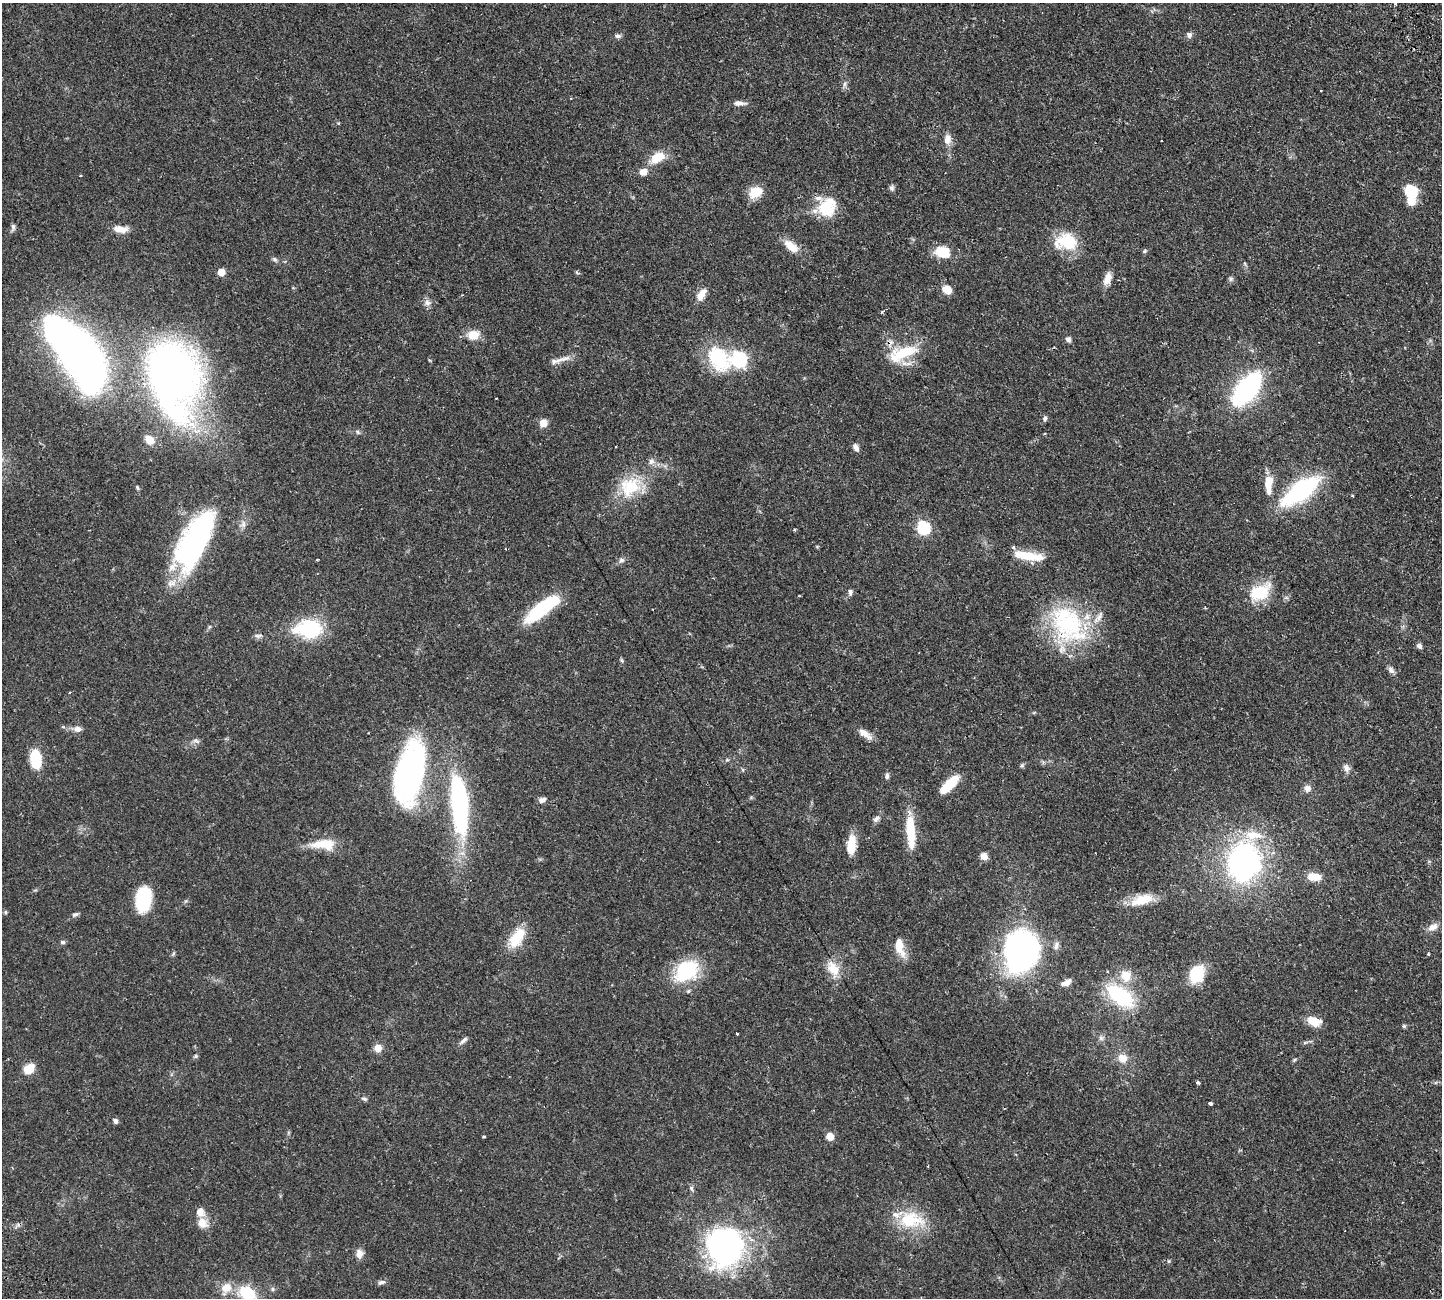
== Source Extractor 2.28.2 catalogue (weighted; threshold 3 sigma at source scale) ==
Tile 10 of 4 x 4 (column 2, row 3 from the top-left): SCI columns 1670-3109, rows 1639-2934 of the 6326 x 6317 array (HDU 1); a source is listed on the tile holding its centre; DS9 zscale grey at full resolution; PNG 1444 x 1300 px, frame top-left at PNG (2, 3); no overlay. Shown black and unused: <1% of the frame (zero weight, under 2 of 3 exposures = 12% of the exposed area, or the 3 px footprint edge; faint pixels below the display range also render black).
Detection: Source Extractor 2.28.2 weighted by HDU 2 'WHT'; one run over the whole footprint, this tile lists its part. Background 0.0542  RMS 0.0052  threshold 0.0233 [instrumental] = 3 sigma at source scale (4.5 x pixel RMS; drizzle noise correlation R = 1.50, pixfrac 1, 0.05/0.05 arcsec/px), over >= 5 px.
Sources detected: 151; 8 inside a brighter object's white glare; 3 cosmic-ray / hot-pixel residue — not listed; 10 inside a brighter listed object's ellipse — not listed separately; the other 130 listed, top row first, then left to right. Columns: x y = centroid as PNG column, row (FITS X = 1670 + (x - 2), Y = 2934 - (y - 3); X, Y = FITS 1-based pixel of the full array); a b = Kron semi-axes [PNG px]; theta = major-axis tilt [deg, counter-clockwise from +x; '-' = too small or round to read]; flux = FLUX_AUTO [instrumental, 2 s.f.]
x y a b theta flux
1395 4 3 2 - 0.75
1189 35 8 7 - 1.6
618 36 9 5 5 1.3
844 84 7 4 88 1.1
1320 91 3 2 - 0.57
739 103 16 6 -1 2.4
947 139 12 9 87 4.1
657 157 17 10 32 10
643 172 9 8 - 3.5
80 176 4 2 - 0.34
892 188 7 6 - 1.2
1410 190 11 9 -40 19
756 192 16 11 23 8.6
827 208 22 20 73 17
13 227 9 6 80 1.4
120 229 18 8 -3 4.7
1066 242 29 20 0 17
791 246 20 9 -40 7.1
1145 251 5 5 - 0.69
942 252 16 11 -12 12
275 259 8 6 -44 1.2
221 272 5 5 - 7.6
1107 278 15 8 69 4.4
1231 279 7 6 - 1
947 290 10 8 -31 5.2
701 295 15 8 57 5.2
427 303 10 8 -3 2.2
882 312 4 3 - 0.77
473 335 15 11 11 6.5
1068 339 7 6 - 1.5
903 353 42 16 21 19
83 355 65 32 -55 340
718 358 36 24 -55 27
562 359 27 6 16 3.8
739 359 7 7 - 93
171 375 54 36 -75 370
1247 389 34 16 53 70
496 398 2 2 - 0.35
1045 418 6 5 - 1.1
543 423 10 10 - 3.5
358 432 7 5 -38 0.9
150 440 11 8 -46 5.1
615 446 3 3 - 0.68
856 447 10 5 -64 2.1
651 461 8 7 - 2
1268 482 16 9 75 6.7
630 487 33 25 30 21
137 488 6 4 -70 0.65
1301 491 36 14 36 64
1352 496 3 2 - 0.74
924 528 6 6 - 61
794 530 4 3 - 0.64
194 541 64 25 63 100
1025 555 33 10 -9 12
317 560 3 3 - 0.62
621 560 8 7 - 1.5
850 592 7 5 87 1.3
1260 592 25 16 31 19
542 608 38 11 37 38
1068 624 57 39 -54 57
310 628 29 23 -2 28
258 636 10 6 0 1.4
1419 646 8 6 -52 1.5
621 660 6 4 -70 0.65
1391 670 11 6 -47 1.7
70 692 3 2 - 0.4
63 727 5 4 - 0.76
77 729 10 7 -3 2.5
864 733 20 7 -35 4.2
196 741 11 5 -34 1.4
36 759 14 8 -85 28
1022 765 6 5 - 0.81
1346 768 10 8 -53 2.1
409 773 54 24 79 140
887 776 8 6 83 1.3
949 785 22 8 44 15
1307 788 9 9 - 2.5
542 800 10 6 17 1.8
459 801 53 17 -84 95
876 819 11 6 42 1.8
911 828 44 11 -87 16
851 842 18 12 87 7.8
320 844 29 12 8 9.7
984 856 8 7 - 3.6
1243 862 31 23 77 130
1314 877 16 8 -4 7.4
143 899 23 14 82 28
1142 900 32 12 18 10
5 912 6 4 -89 0.59
76 914 7 5 12 1.1
1433 927 14 9 30 3.5
517 938 26 13 55 13
62 942 6 5 - 0.96
1056 946 12 6 77 2
899 947 21 9 -76 8.2
1020 951 31 27 73 160
173 954 6 4 72 0.66
1428 954 3 3 - 0.57
833 969 22 14 -60 8.6
686 971 31 22 34 29
1197 974 14 11 60 22
1126 976 12 11 - 8.3
1067 982 13 6 30 2.9
1120 996 35 17 -37 34
1314 1021 14 9 -19 7.8
1404 1026 5 5 - 0.67
737 1034 3 3 - 0.89
1101 1038 6 6 - 1.2
463 1040 13 5 41 1.7
1305 1042 7 4 20 0.77
378 1048 7 7 - 5.2
196 1056 6 5 - 0.72
1122 1058 11 10 - 5.1
1294 1060 6 4 32 0.68
29 1069 12 9 41 8.2
1198 1083 4 3 - 1.5
364 1099 8 4 -21 0.99
1210 1103 4 3 - 1.8
115 1121 7 5 -59 1.3
484 1137 3 3 - 0.58
830 1137 5 5 - 9.6
691 1188 8 5 -61 1.1
911 1220 37 23 -3 21
202 1223 13 11 -60 5.4
724 1245 61 35 -23 86
359 1253 11 9 -89 3
381 1282 10 5 14 1.4
226 1288 14 12 48 6.4
273 1289 6 4 90 0.77
247 1293 17 12 -31 19
Isophote crosses this tile's border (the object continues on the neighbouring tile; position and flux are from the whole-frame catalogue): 2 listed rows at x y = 1395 4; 247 1293